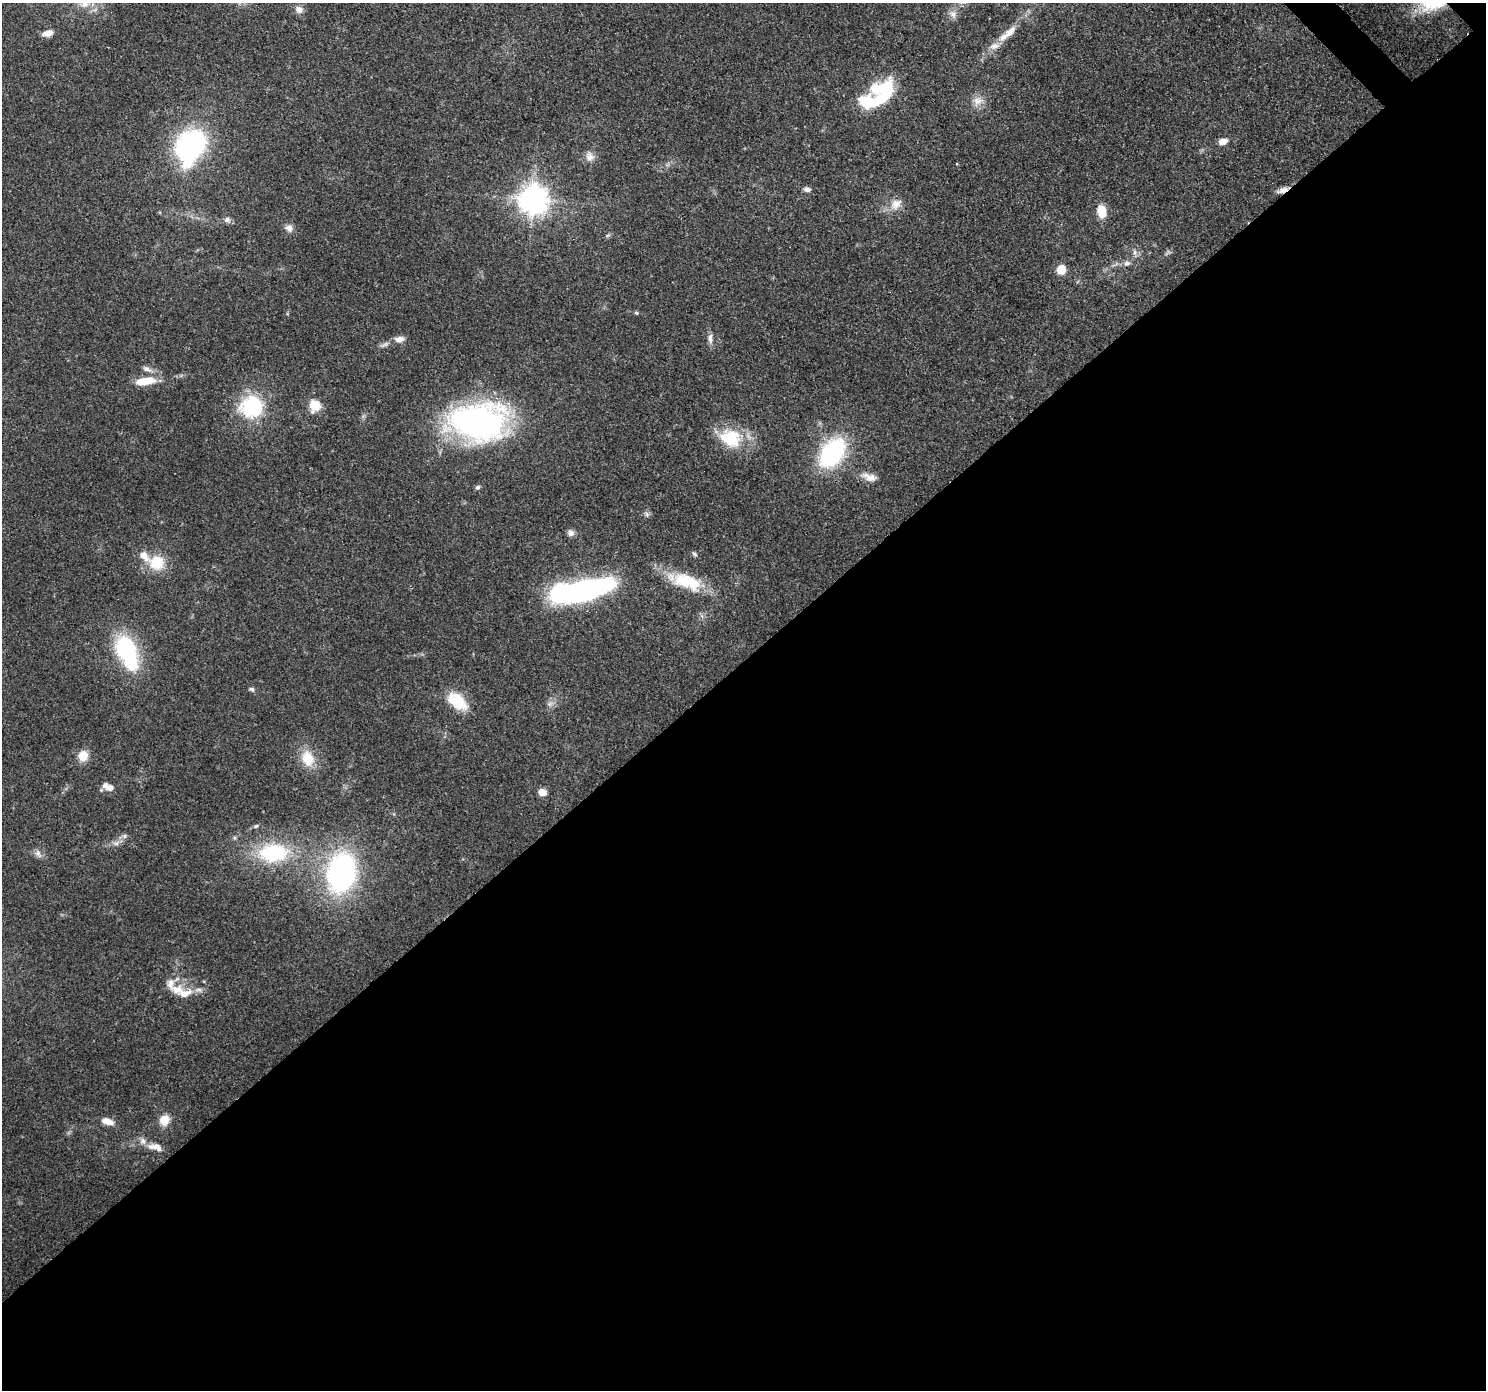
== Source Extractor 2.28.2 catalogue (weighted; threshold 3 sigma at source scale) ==
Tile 15 of 4 x 4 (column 3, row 4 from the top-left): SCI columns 3056-4539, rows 231-1618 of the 6116 x 6076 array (HDU 1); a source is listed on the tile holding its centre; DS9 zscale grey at full resolution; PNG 1488 x 1392 px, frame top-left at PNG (2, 3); no overlay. Shown black and unused: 53% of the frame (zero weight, under 3 of 4 exposures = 7% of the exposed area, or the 3 px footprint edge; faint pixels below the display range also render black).
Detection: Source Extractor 2.28.2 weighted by HDU 2 'WHT'; one run over the whole footprint, this tile lists its part. Background 0.124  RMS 0.0044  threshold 0.0196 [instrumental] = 3 sigma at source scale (4.5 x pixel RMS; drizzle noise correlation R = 1.50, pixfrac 1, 0.0396/0.0396 arcsec/px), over >= 5 px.
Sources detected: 67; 2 inside a brighter object's white glare — not listed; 8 inside a brighter listed object's ellipse — not listed separately; the other 57 listed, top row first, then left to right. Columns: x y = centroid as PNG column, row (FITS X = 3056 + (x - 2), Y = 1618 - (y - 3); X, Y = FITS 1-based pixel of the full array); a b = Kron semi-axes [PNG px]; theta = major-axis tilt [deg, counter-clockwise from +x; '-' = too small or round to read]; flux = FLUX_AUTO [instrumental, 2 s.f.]
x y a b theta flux
84 4 12 10 12 3.8
299 9 11 9 -32 2.6
953 14 10 8 -2 2.4
1010 32 21 9 44 5.1
47 33 11 6 16 3.7
994 46 15 8 11 3.2
882 97 42 14 51 27
978 101 15 10 6 4
1223 141 10 6 17 3.5
190 146 36 26 62 78
590 157 13 11 -64 3.2
807 189 8 6 -9 1.7
1282 190 16 7 19 2.8
533 199 9 9 - 590
896 204 18 13 39 5.4
1101 211 10 7 -79 11
227 220 9 8 - 1.6
289 228 10 9 - 2.6
1135 252 8 6 -70 1.5
1127 263 9 6 19 1.6
1061 270 5 5 - 19
636 313 6 5 - 0.62
710 338 14 6 -88 2.2
399 339 12 7 7 2.9
385 344 13 5 30 1.7
146 369 12 6 -21 2.1
145 381 24 8 8 9.8
314 406 15 13 81 6.7
252 407 26 25 - 31
477 422 44 28 0 170
730 440 33 17 -32 18
832 453 32 20 53 52
869 477 21 9 -15 4.4
477 487 6 5 - 1.1
647 514 7 6 - 1.1
571 533 9 8 - 1.7
694 554 8 5 -37 0.91
157 563 20 19 - 12
687 581 40 18 -19 21
582 591 39 12 12 210
126 649 21 16 -62 49
252 689 7 5 -22 1.1
457 701 26 15 -36 14
550 704 9 6 21 1.6
83 756 12 11 - 5.8
308 758 22 16 -72 10
110 788 10 7 2 3.3
542 792 7 6 - 4.9
256 826 5 5 - 0.72
116 843 10 7 31 2.1
38 853 12 7 -64 2
273 853 33 20 3 36
341 872 47 32 77 87
176 990 18 12 3 6.3
164 1120 13 11 69 5.5
107 1121 15 7 -17 3.9
155 1147 19 8 -12 4.1
Overlapping masked pixels (flux is a lower limit): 1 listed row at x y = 1282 190
Isophote crosses this tile's border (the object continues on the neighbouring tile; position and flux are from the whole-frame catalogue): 1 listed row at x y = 84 4